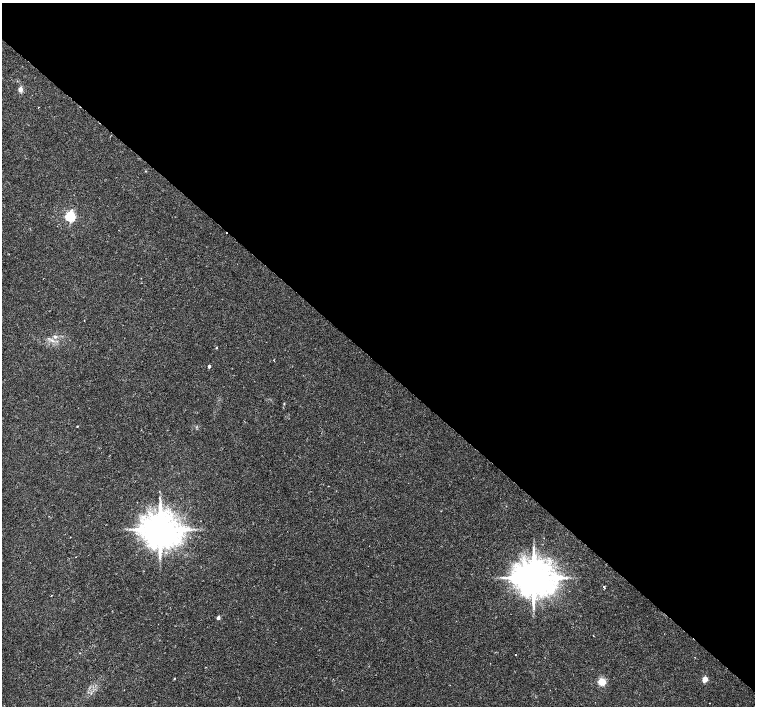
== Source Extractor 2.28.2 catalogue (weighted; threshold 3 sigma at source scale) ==
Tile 3 of 4 x 4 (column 3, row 1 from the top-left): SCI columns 3011-4515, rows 4389-5796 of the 6025 x 6025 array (HDU 1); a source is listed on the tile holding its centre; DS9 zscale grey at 2 x 2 block average (1 PNG px = mean of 2 x 2 image px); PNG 757 x 708 px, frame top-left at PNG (2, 3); no overlay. Shown black and unused: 51% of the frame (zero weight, under 2 of 3 exposures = <1% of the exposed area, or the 3 px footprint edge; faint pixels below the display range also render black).
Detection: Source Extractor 2.28.2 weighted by HDU 2 'WHT'; one run over the whole footprint, this tile lists its part. Background 0.0254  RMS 0.0028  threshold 0.0128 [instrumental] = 3 sigma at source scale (4.5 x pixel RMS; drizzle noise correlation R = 1.50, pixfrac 1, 0.0396/0.0396 arcsec/px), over >= 5 px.
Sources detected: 19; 1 cosmic-ray / hot-pixel residue — not listed; the other 18 listed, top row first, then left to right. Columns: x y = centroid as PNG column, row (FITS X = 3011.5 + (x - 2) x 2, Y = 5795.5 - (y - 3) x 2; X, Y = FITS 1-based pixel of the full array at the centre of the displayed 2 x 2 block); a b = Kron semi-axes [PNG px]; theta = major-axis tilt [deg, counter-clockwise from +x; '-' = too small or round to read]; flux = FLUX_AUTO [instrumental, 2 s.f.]
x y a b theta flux
20 90 3 2 - 8
39 107 2 2 - 0.31
145 171 3 2 - 0.29
70 217 4 3 - 89
55 336 5 3 - 1.1
52 340 7 3 -34 1.7
216 348 2 2 - 0.49
209 366 2 2 - 2.3
284 404 3 2 - 0.35
77 426 2 2 - 0.42
160 529 8 8 - 2000
534 578 9 9 - 2200
604 587 3 2 - 1.5
218 618 2 2 - 3.5
515 655 2 2 - 0.56
174 678 3 2 - 0.51
705 679 3 3 - 12
602 681 9 8 - 6.1
Diffuse or blended objects may show on this block-average render without a row.